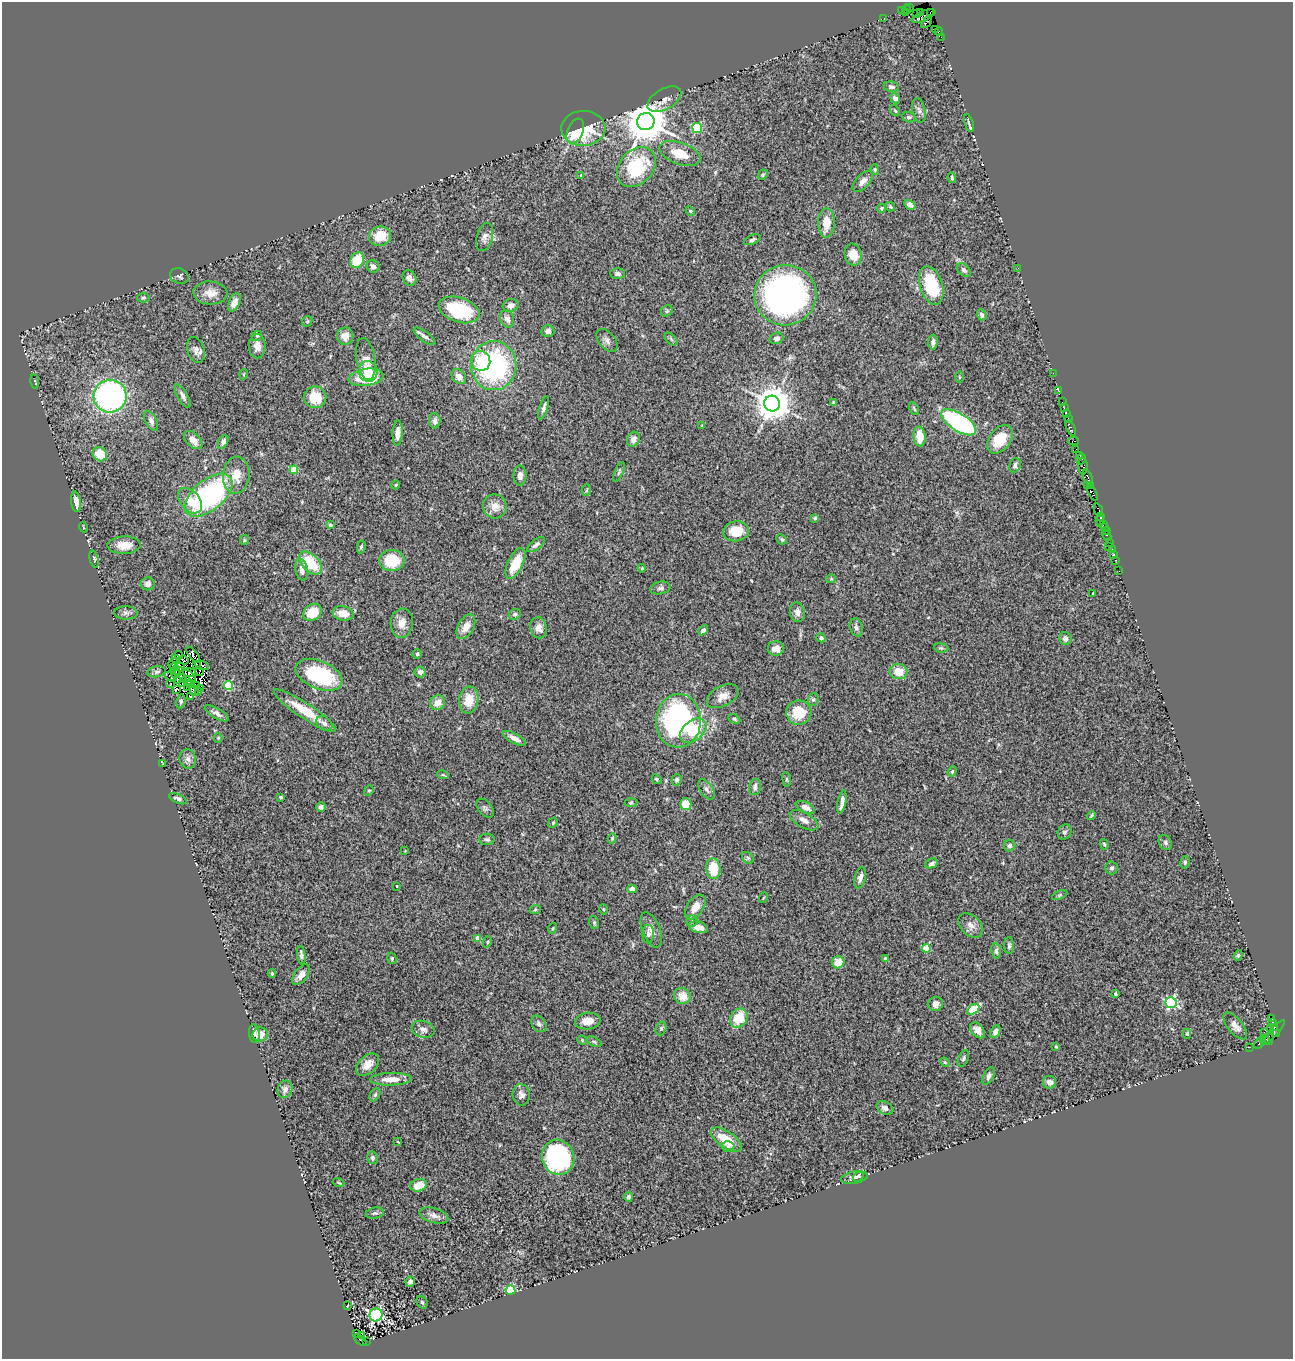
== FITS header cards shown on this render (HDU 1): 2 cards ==
NAXIS1  =                 1291
NAXIS2  =                 1357

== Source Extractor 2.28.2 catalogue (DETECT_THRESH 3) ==
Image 1291 x 1357 px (HDU 1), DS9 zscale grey, 1 PNG px = 1 image px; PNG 1295 x 1361 px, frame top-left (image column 1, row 1357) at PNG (2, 2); each listed source drawn as its Kron ellipse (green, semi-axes under 4 px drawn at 4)
Background 1.51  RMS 0.11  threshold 0.327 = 3 sigma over >= 5 px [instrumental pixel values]
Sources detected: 345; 9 with non-positive FLUX_AUTO (blend fragments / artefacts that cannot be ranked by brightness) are neither listed nor drawn; the other 336 listed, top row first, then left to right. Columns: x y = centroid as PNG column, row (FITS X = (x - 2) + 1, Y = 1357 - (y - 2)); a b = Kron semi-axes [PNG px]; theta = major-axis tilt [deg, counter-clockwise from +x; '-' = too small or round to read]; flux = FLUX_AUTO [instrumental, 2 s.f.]
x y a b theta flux
910 8 4 2 - 49
907 9 5 3 - 45
901 11 3 2 - 11
905 12 3 3 - 80
920 12 2 2 - 75
930 12 3 3 - 160
916 13 2 2 - 64
923 16 13 5 23 680
884 18 2 2 - 28
926 23 6 3 51 180
936 29 2 2 - 88
939 32 4 3 - 75
941 37 2 2 - 41
891 87 8 5 -10 22
895 98 5 4 - 25
664 99 18 10 31 58
919 110 12 6 -78 31
895 111 6 4 -52 9.6
909 117 7 5 -21 13
646 121 8 8 - 28000
969 123 9 3 -74 17
583 128 22 17 1 390
697 128 5 5 - 400
575 131 13 8 68 200
680 153 21 11 -20 140
636 167 22 16 47 480
875 170 5 4 - 9.2
581 175 4 4 - 7.1
763 175 5 4 - 10
952 178 5 3 - 12
863 181 13 6 47 47
910 205 6 4 -30 41
890 207 5 4 - 9.9
881 208 4 4 - 9.6
690 211 5 4 - 10
826 223 15 8 88 110
380 236 11 9 15 150
485 237 14 8 74 40
752 240 9 4 23 16
853 255 11 8 -79 98
357 260 8 6 59 220
373 266 7 6 - 25
1018 268 3 2 - 7.3
964 270 8 5 -41 20
618 273 7 5 -1 18
179 276 10 7 -23 20
409 278 8 6 -59 33
931 285 20 11 -72 370
210 293 17 11 -4 80
785 295 31 30 - 2300
143 298 6 4 -1 11
234 302 10 5 67 59
511 305 8 6 18 30
459 310 21 12 -18 420
667 311 6 5 - 10
982 315 6 4 -71 22
507 319 9 7 -67 37
307 321 6 4 45 8.7
548 331 6 6 - 28
257 336 5 4 - 10
345 336 8 8 - 73
425 336 13 5 -36 27
776 338 7 5 21 31
671 339 8 4 -46 12
607 340 13 8 -50 32
933 342 7 4 88 25
257 346 12 8 -88 65
196 350 13 8 -73 39
366 359 21 9 -80 63
480 361 10 9 - 160
494 366 24 22 88 1200
368 371 10 9 - 94
1053 373 2 2 - 23
244 374 5 3 - 6.8
366 377 17 8 8 290
459 377 8 6 -47 56
960 377 5 3 - 8.4
35 382 7 2 -80 7.2
1059 391 3 2 - 34
110 396 16 16 - 1700
183 396 13 5 -61 28
315 397 11 11 - 180
834 402 4 4 - 9.8
1062 402 2 2 - 26
772 403 8 8 - 16000
544 408 12 4 73 23
1064 408 2 2 - 62
914 409 7 4 -64 11
1066 414 2 2 - 66
1068 418 2 2 - 46
151 421 11 5 -63 25
435 421 7 5 -88 28
959 422 20 8 -33 1200
702 425 4 2 - 5.2
1071 428 8 3 -68 360
398 433 12 5 87 57
920 436 10 6 -87 120
633 439 8 6 64 41
1000 439 16 10 53 190
193 440 11 6 -44 58
1073 441 5 2 - 120
223 442 7 4 62 25
1076 449 2 2 - 70
100 454 8 6 -47 130
1079 455 4 3 - 170
1081 459 5 3 - 77
1015 465 7 5 74 24
1083 466 8 5 -88 390
294 470 4 4 - 200
619 472 10 3 67 11
236 475 18 13 84 120
520 476 10 6 -90 34
1088 477 8 3 -68 520
396 485 5 4 - 9.1
1087 485 3 2 - 100
1091 486 3 2 - 71
587 490 6 4 86 8.2
1093 493 8 3 -62 360
209 495 28 15 39 1200
190 501 15 9 -49 100
76 502 10 5 -82 62
495 506 12 11 - 69
1098 510 7 3 -68 200
1101 516 3 3 - 130
815 518 4 3 - 15
1100 521 6 2 86 240
1103 524 3 2 - 150
330 525 4 3 - 9.4
83 527 5 3 - 6
1104 527 3 2 - 150
736 531 13 10 8 160
1106 531 3 2 - 61
1107 536 5 3 - 220
782 539 6 4 -43 12
244 540 5 4 - 9.1
1110 542 3 2 - 5.2
124 545 17 8 1 97
536 545 10 5 38 21
1109 546 2 2 - 6.7
361 547 6 4 78 12
1112 549 3 2 - 110
1114 554 3 3 - 65
94 559 9 3 -76 10
392 560 12 10 2 230
1116 560 3 2 - 43
311 563 14 8 -45 260
515 564 17 7 64 200
642 568 4 3 - 7.6
302 570 11 6 -78 50
1119 571 2 2 - 4.3
831 579 5 4 - 8.4
148 584 7 6 - 29
660 588 10 6 11 24
1093 593 3 3 - 9.6
313 612 10 8 38 180
797 612 10 7 -79 35
126 613 12 6 -1 29
343 613 10 7 -9 100
515 614 6 5 - 16
402 623 14 11 84 67
466 627 13 7 60 72
856 627 9 6 -72 22
539 628 10 8 -76 46
703 630 5 4 - 18
821 638 4 4 - 20
1065 639 6 6 - 35
776 648 8 7 - 51
941 648 7 4 -8 12
417 654 5 5 - 13
179 655 4 2 - 2.7
193 655 9 3 -52 13
175 658 4 2 - 25
183 660 5 2 - 4.6
173 663 5 2 - 13
197 664 3 2 - 4.5
202 665 7 2 -21 13
173 667 3 2 - 5
180 667 4 3 - 16
179 671 5 3 - 1.1
199 671 4 2 - 5.4
157 672 9 5 12 17
175 672 6 2 85 37
420 672 6 5 - 20
899 672 9 7 -7 110
190 673 6 3 -7 14
319 675 25 14 -22 600
190 676 8 3 -44 9.2
171 677 6 3 -29 38
177 680 3 2 - 9.3
187 681 5 2 - 9.8
191 683 3 2 - 16
170 684 3 2 - 9.5
182 684 2 2 - 5.8
197 686 4 2 - 0.056
228 686 4 4 - 370
188 688 2 2 - 19
201 688 3 2 - 6.7
176 689 4 3 - 22
194 690 6 3 -56 12
199 692 3 2 - 22
723 696 17 10 28 69
190 697 3 2 - 4.3
813 699 6 5 - 13
469 700 13 9 82 130
181 701 7 4 81 14
438 703 8 7 - 63
305 711 37 7 -33 200
217 713 13 5 -30 32
799 713 12 12 - 190
734 719 6 4 -27 11
679 721 27 22 86 1400
324 723 9 6 -35 30
693 731 15 10 39 250
218 738 5 4 - 8.8
514 738 13 5 -28 45
188 759 10 8 -75 34
162 764 4 2 - 4.6
952 771 5 4 - 9.5
443 775 6 3 -18 8.3
657 779 5 4 - 10
787 779 7 4 -82 11
677 780 6 5 - 17
755 787 8 6 77 32
706 789 11 6 -56 27
369 791 5 4 - 9.2
281 797 4 3 - 8.9
178 799 9 4 -24 19
842 802 12 3 79 40
631 803 6 4 3 9.7
686 804 6 5 - 150
321 807 5 4 - 24
805 807 10 5 -25 42
485 808 11 6 -51 21
1091 816 4 3 - 9.1
804 820 16 7 -29 48
553 823 5 4 - 10
1065 832 8 6 60 21
612 838 5 4 - 9.2
487 839 8 5 -1 15
1165 842 8 6 -60 18
1104 844 5 4 - 11
1009 846 6 5 - 21
405 851 2 2 - 4.7
748 858 6 5 - 13
1185 862 6 4 78 13
932 863 6 4 26 21
1112 868 6 6 - 19
713 869 10 7 -84 180
860 878 11 5 76 33
397 886 3 2 - 7.7
632 889 4 4 - 32
1060 895 8 4 24 12
763 898 5 3 - 6.4
695 907 14 8 56 81
603 909 5 3 - 6.4
535 910 6 3 20 8
692 921 5 5 - 15
594 923 6 5 - 11
971 925 14 10 -44 50
698 927 10 5 -14 60
553 928 5 3 - 6
651 930 18 9 -68 53
648 934 9 5 88 26
478 938 4 4 - 95
487 942 6 3 70 6.6
1009 946 8 5 -89 15
926 948 4 4 - 180
996 951 8 5 -83 17
301 955 9 4 -82 22
1238 955 5 4 - 9.9
392 958 6 4 -73 10
885 959 4 3 - 23
838 962 6 6 - 110
272 974 4 3 - 9.4
301 975 12 6 53 46
1115 994 3 3 - 9.2
682 996 8 7 - 94
1171 1003 5 5 - 980
936 1004 7 7 - 29
973 1009 7 4 37 320
739 1018 10 8 59 190
1272 1018 3 2 - 710
588 1021 13 8 5 72
1272 1022 4 3 - 53
539 1024 9 6 -53 25
1235 1026 16 7 -51 45
1275 1027 3 3 - 13
661 1028 7 5 75 13
1271 1028 3 3 - 270
423 1029 11 8 -17 39
977 1030 9 6 -48 45
995 1032 7 4 64 32
1264 1032 2 2 - 42
1273 1033 17 4 47 120
254 1034 9 5 -86 18
260 1034 8 7 - 77
1187 1034 5 4 - 8.8
1276 1034 3 2 - 34
1265 1039 5 3 - 80
1269 1039 6 3 77 130
582 1040 5 4 - 7.4
594 1042 8 4 -24 9.9
1259 1043 5 3 - 110
1056 1047 4 3 - 7.6
1250 1047 2 2 - 33
963 1058 9 5 68 15
945 1062 5 4 - 7.9
368 1065 13 8 42 69
989 1076 9 5 62 20
391 1079 21 6 1 85
1050 1082 7 6 - 32
285 1089 9 7 68 28
375 1095 7 5 63 13
521 1095 11 8 -85 32
885 1108 9 6 -27 30
726 1140 18 8 -34 160
398 1142 4 2 - 5.4
728 1147 6 5 - 21
558 1157 18 16 -70 1100
372 1158 6 5 - 18
858 1177 6 4 37 16
854 1178 13 6 10 27
339 1183 6 2 -19 6.7
419 1185 8 6 16 110
628 1197 5 4 - 17
375 1213 9 5 9 16
434 1216 15 7 -17 41
410 1282 5 4 - 31
510 1290 5 4 - 580
422 1302 7 5 -59 12
347 1306 3 2 - 5.1
376 1315 7 6 - 1100
356 1333 3 2 - 120
361 1335 3 2 - 3.8
360 1340 7 3 -41 450
366 1341 2 2 - 95
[9 non-positive-flux detections neither listed nor drawn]